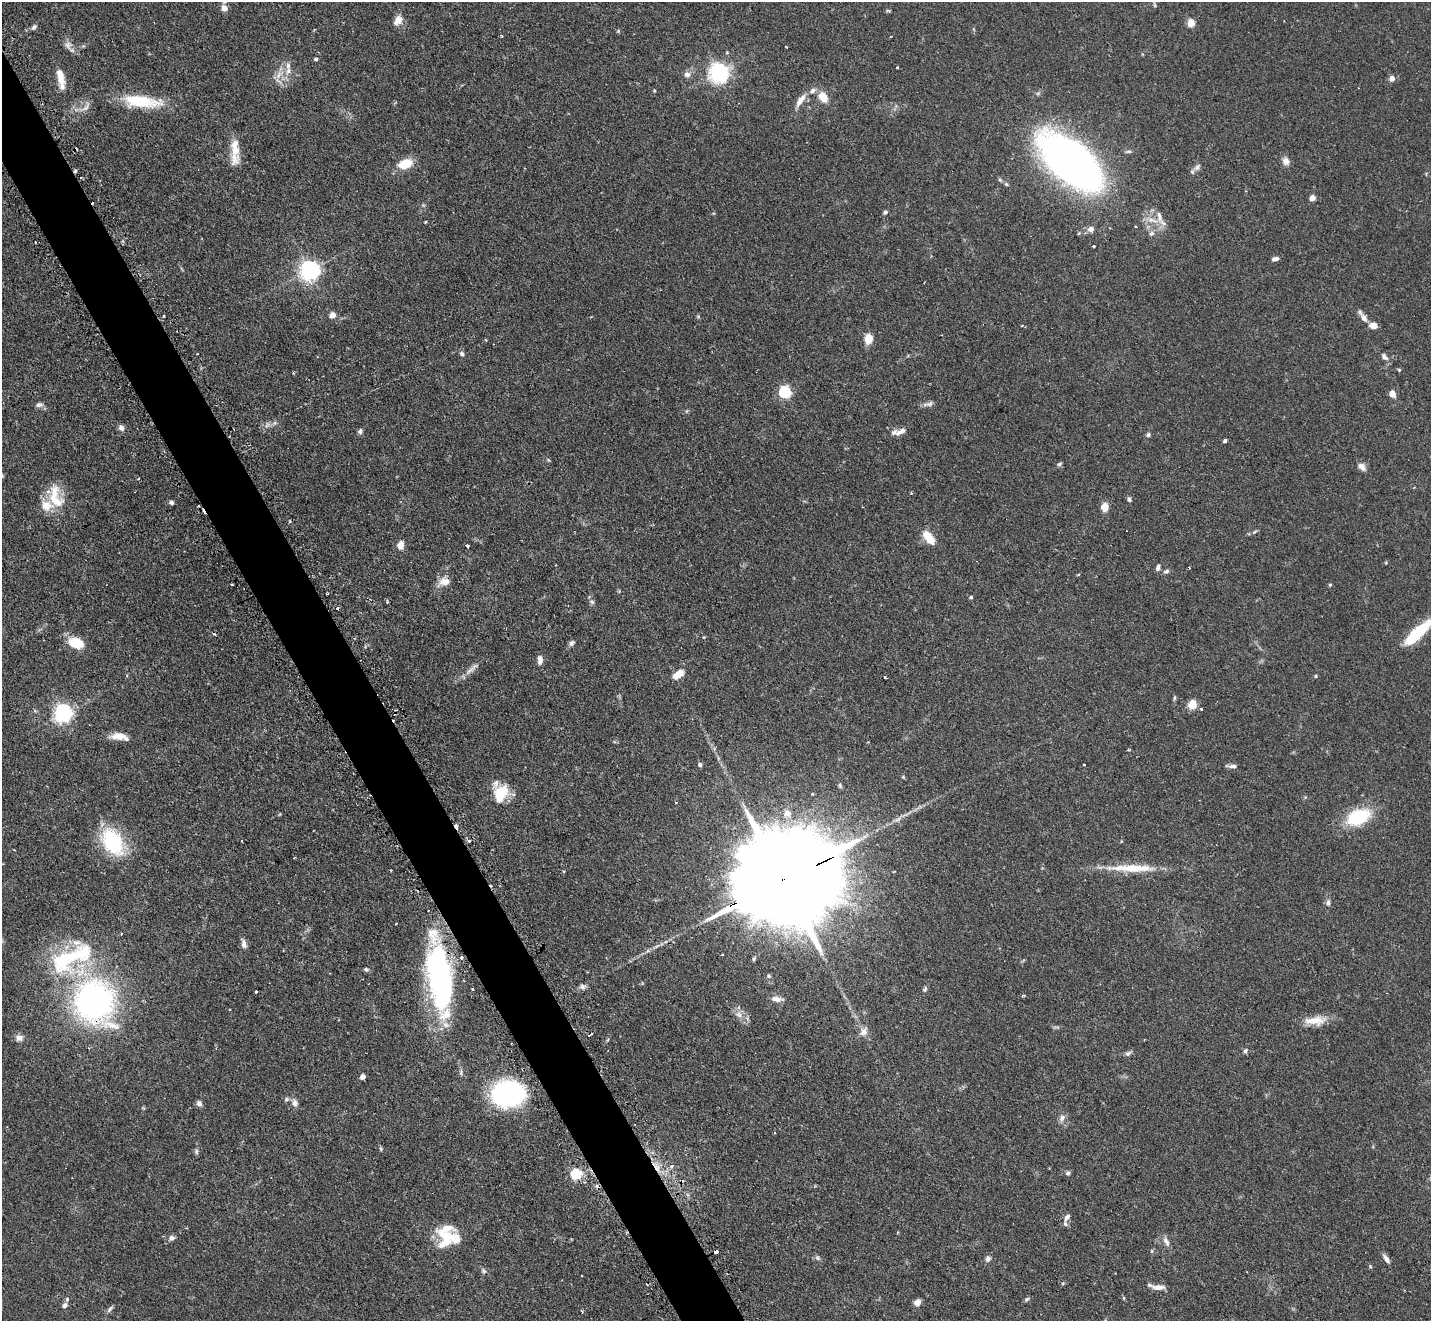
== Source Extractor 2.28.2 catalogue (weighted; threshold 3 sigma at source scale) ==
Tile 11 of 4 x 4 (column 3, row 3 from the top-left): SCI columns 2884-4312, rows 1627-2945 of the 5770 x 5755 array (HDU 1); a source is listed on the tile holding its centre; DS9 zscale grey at full resolution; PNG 1433 x 1323 px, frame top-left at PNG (2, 2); no overlay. Shown black and unused: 4% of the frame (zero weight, under 2 of 3 exposures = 3% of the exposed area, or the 3 px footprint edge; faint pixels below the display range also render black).
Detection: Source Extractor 2.28.2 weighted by HDU 2 'WHT'; one run over the whole footprint, this tile lists its part. Background 0.103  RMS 0.0054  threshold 0.0241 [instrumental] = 3 sigma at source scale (4.5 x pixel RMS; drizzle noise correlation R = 1.50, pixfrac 1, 0.05/0.05 arcsec/px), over >= 5 px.
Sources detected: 174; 13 cosmic-ray / hot-pixel residue — not listed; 13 inside a brighter listed object's ellipse — not listed separately; the other 148 listed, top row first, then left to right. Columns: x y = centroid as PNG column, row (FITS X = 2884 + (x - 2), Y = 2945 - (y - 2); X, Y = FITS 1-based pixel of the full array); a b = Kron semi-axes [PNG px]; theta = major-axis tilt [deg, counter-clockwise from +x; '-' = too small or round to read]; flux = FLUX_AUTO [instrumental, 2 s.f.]
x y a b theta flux
1154 5 8 4 -81 0.78
224 8 6 6 - 3.9
888 11 6 4 -19 0.64
398 20 11 9 51 4.2
1191 23 8 7 - 5.2
34 27 9 5 50 1.2
502 36 4 2 - 0.4
68 45 13 9 -75 3.1
316 59 5 4 - 0.82
897 67 3 3 - 0.94
288 71 12 6 78 3.4
719 73 7 7 - 210
687 74 8 7 - 2.5
60 76 22 9 -77 6.5
1392 78 4 4 - 4.9
654 91 5 3 - 0.52
823 97 10 7 -49 8.8
800 100 20 7 55 4.7
141 101 49 14 -7 24
85 107 20 7 46 3.7
235 151 40 11 86 9.2
1286 161 11 9 -57 2.8
1072 162 56 28 -40 360
405 164 12 8 19 15
1197 167 12 6 49 2.2
75 171 5 4 - 0.81
1312 198 4 4 - 6.9
885 212 6 4 28 0.98
1159 216 18 6 -76 3.6
425 222 4 3 - 0.4
1136 226 3 3 - 0.94
1091 229 8 7 - 2.4
1151 233 7 6 - 1.6
1094 246 3 3 - 3.6
1275 259 8 5 14 1.7
310 270 7 7 - 290
332 315 5 4 - 6.5
1363 317 17 6 -55 3.4
1373 325 8 6 -5 3.9
868 338 6 5 - 13
462 354 7 5 -49 1.5
1384 357 12 7 -46 2
1399 370 4 4 - 0.63
785 392 6 5 - 71
1392 394 6 5 - 5.1
929 404 13 5 22 1.9
39 405 10 7 3 1.8
267 425 10 5 63 1.6
121 428 9 7 -51 1.8
360 431 7 6 - 1.3
901 431 15 7 26 2.9
1148 435 6 5 - 1.1
1225 441 4 3 - 1.3
1059 464 7 4 36 0.86
1362 467 11 7 -45 2.9
138 479 4 3 - 0.62
911 493 4 4 - 0.54
54 494 34 13 79 14
1129 499 6 4 -81 1.2
171 502 6 5 - 1.1
1105 507 8 6 88 6.3
1255 532 7 4 44 0.78
929 537 18 9 -51 9
401 545 9 7 71 4.4
467 546 3 3 - 1.4
1158 568 8 5 73 1.4
1166 571 8 5 30 1.3
1078 575 5 3 - 0.45
444 581 14 12 4 5
232 584 3 2 - 0.67
1330 585 4 3 - 0.66
971 597 3 3 - 1.2
387 602 4 3 - 0.64
592 602 6 5 - 1.1
1418 632 31 9 42 31
704 637 5 3 - 0.43
76 643 18 12 -15 11
571 643 8 6 37 1.4
540 660 11 6 -86 2.5
469 671 10 5 35 2.2
678 674 16 8 38 6
127 676 4 3 - 0.53
1316 676 4 4 - 0.54
1174 698 6 4 88 0.72
1192 704 12 10 71 4.3
63 713 7 6 - 210
120 736 22 8 1 6.1
1129 750 4 3 - 0.53
1084 764 2 2 - 0.58
700 765 6 5 - 0.99
1233 766 9 5 3 1.8
501 793 19 13 64 16
787 813 10 10 - 4.3
1358 817 23 14 22 30
241 841 3 2 - 0.57
468 841 3 3 - 1.9
112 842 29 19 -57 39
1131 868 66 9 0 18
779 882 66 21 25 22000
1328 903 7 6 - 1.6
396 924 2 2 - 0.44
244 944 12 7 -80 2.5
462 957 4 3 - 2.2
71 958 68 28 30 57
754 959 6 4 69 0.76
366 969 6 5 - 1
440 976 66 23 -83 130
769 976 6 5 - 0.87
582 986 8 7 - 1.6
925 989 8 5 68 1.1
472 990 3 3 - 0.75
256 992 3 3 - 0.78
777 999 15 6 -4 2.9
94 1002 44 38 -63 160
739 1014 11 9 -35 3.2
1315 1021 30 11 4 8.6
864 1031 13 11 63 3.7
19 1038 10 8 1 2.7
1245 1051 6 5 - 1.1
1128 1053 9 6 27 1.4
362 1077 4 4 - 3.5
508 1093 29 22 1 90
286 1099 7 5 22 1.1
199 1103 8 6 -53 1.7
295 1103 10 8 -80 2.5
1062 1118 10 7 70 2.3
381 1149 6 4 -51 0.67
196 1151 6 5 - 0.98
672 1166 6 5 - 1.1
1068 1173 6 5 - 1.1
576 1174 5 5 - 38
1067 1217 9 5 53 2.1
172 1238 7 7 - 1.7
445 1238 25 19 85 18
1166 1242 15 6 -62 2.6
1152 1251 5 3 - 0.52
715 1252 4 3 - 29
817 1258 7 5 -46 1.1
988 1259 9 7 67 1.6
1386 1259 11 5 -59 2.4
483 1271 8 6 -42 1.2
1063 1283 5 4 - 0.6
1158 1287 16 6 -3 3.9
1026 1299 7 5 40 0.93
917 1302 8 7 - 2.6
65 1305 9 7 42 1.8
110 1309 11 5 52 1.3
582 1311 4 3 - 0.59
Overlapping masked pixels (flux is a lower limit): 7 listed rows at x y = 75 171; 779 882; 462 957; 440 976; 94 1002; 508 1093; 715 1252
Isophote crosses this tile's border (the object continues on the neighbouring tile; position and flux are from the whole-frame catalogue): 1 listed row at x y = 1418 632